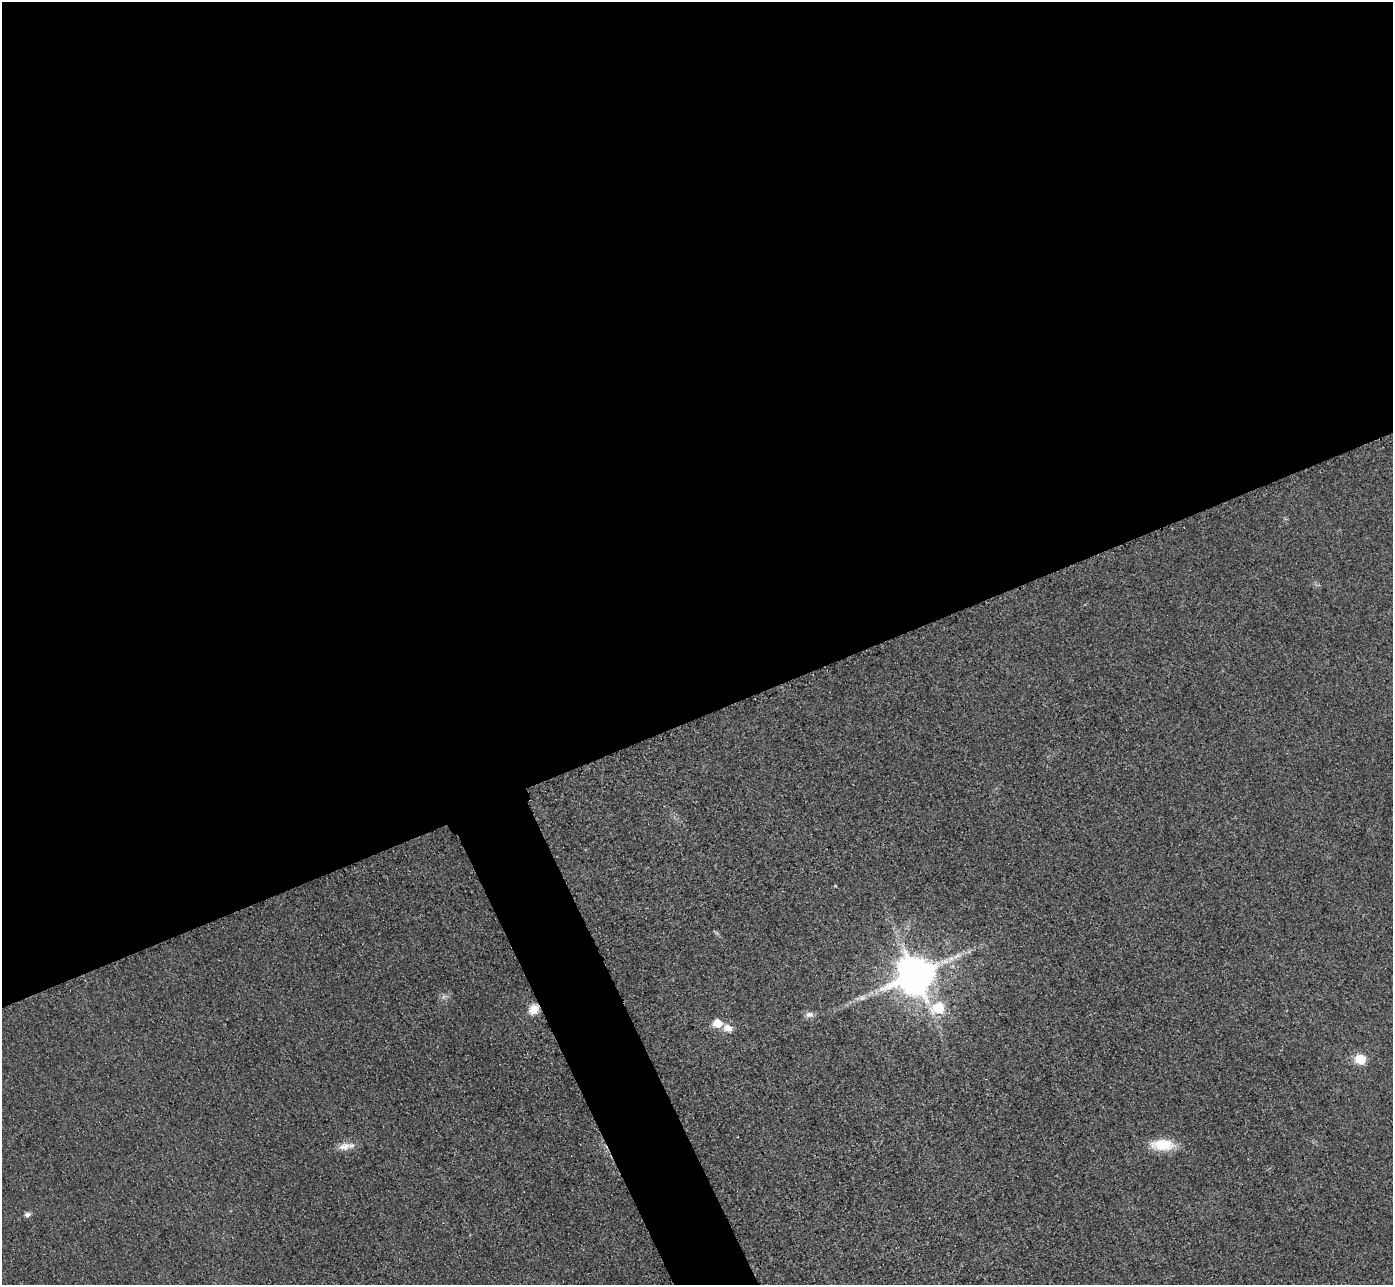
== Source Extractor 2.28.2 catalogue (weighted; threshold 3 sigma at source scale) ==
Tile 2 of 4 x 4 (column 2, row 1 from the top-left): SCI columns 1422-2812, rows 4157-5439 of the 5625 x 5613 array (HDU 1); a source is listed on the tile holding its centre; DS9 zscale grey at full resolution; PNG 1395 x 1287 px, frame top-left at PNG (2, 2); no overlay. Shown black and unused: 58% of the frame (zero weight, under 3 of 4 exposures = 3% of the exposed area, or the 3 px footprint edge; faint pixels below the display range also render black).
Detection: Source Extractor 2.28.2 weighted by HDU 2 'WHT'; one run over the whole footprint, this tile lists its part. Background 0.0651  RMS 0.019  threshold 0.0834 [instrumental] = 3 sigma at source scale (4.5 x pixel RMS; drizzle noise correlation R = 1.50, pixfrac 1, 0.05/0.05 arcsec/px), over >= 5 px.
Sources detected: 11; all 11 listed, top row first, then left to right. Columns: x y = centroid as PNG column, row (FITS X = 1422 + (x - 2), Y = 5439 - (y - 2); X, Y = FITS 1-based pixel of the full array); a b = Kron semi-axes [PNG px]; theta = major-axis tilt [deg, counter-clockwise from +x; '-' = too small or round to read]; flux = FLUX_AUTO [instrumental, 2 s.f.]
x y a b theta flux
916 975 11 10 - 6300
862 998 10 6 8 7.1
939 1008 7 6 - 130
534 1009 11 9 41 24
809 1014 12 7 10 8.2
718 1023 6 5 - 58
728 1028 11 9 -31 16
1360 1059 6 5 - 120
1162 1144 28 13 0 50
344 1147 18 10 5 18
27 1214 8 6 13 5.6
Overlapping masked pixels (flux is a lower limit): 1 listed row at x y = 534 1009